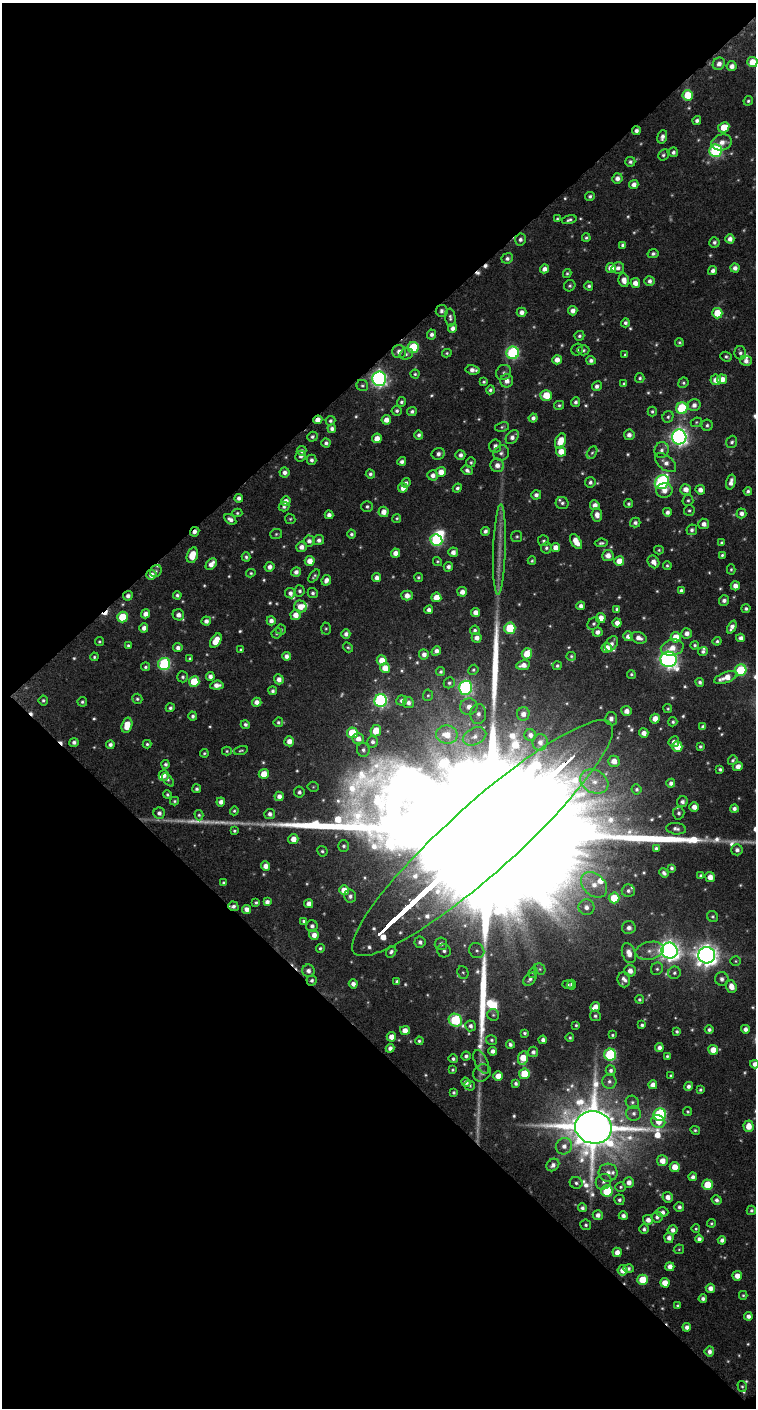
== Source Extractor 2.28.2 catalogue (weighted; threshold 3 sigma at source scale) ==
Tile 1 of 2 x 1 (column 1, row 1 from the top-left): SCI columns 8-761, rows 53-1458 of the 1522 x 1519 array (HDU 1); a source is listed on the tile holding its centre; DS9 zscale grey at full resolution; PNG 758 x 1410 px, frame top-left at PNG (2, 3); each listed source drawn as its Kron ellipse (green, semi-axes under 4 px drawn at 4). Shown black and unused: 51% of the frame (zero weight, under 4 of 7 exposures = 3% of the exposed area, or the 3 px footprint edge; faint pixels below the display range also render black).
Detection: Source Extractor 2.28.2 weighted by HDU 2 'WHT'; one run over the whole footprint, this tile lists its part. Background 0.0581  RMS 0.0086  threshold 0.0353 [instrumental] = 3 sigma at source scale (4.09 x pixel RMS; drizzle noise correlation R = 1.36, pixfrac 0.8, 0.0396/0.0396 arcsec/px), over >= 5 px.
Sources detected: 606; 15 too faint to see at this stretch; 1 inside a brighter object's white glare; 6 cosmic-ray / hot-pixel residue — neither listed nor drawn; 14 inside a brighter listed object's ellipse — not listed separately; of the other 570, all 500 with FLUX_AUTO >= 1.14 (the completeness limit of this list) listed and drawn (70 fainter detections not listed), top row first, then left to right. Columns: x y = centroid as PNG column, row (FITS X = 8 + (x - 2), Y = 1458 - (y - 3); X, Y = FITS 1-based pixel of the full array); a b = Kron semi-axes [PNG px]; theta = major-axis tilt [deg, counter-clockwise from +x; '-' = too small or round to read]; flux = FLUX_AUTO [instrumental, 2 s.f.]
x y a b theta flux
752 62 5 5 - 16
719 64 6 5 - 5
732 66 5 5 - 5.2
688 95 5 5 - 25
748 101 5 4 - 1.6
697 120 4 4 - 2.8
724 127 6 5 - 16
636 131 4 4 - 3.3
662 137 7 4 72 3.6
722 142 10 8 17 7.4
716 151 6 6 - 120
673 152 5 4 - 2.6
663 155 6 5 - 1.8
630 162 5 5 - 2.2
617 178 5 5 - 5.1
634 185 5 4 - 5
590 196 5 4 - 2
557 219 4 3 - 1.2
569 220 7 4 15 2
586 238 4 4 - 1.5
520 239 6 5 - 2.8
730 239 4 4 - 4.6
714 242 5 5 - 2.5
623 245 4 4 - 2.5
653 254 5 4 - 2.2
507 258 6 5 - 2.7
611 268 5 5 - 8.5
618 268 6 5 - 3.8
735 268 4 4 - 4.9
545 269 4 4 - 5.5
713 271 5 4 - 3.8
567 273 4 4 - 1.3
624 280 7 5 -78 6.5
649 281 5 5 - 3.6
635 283 5 4 - 7
570 286 6 5 - 1.8
589 286 4 4 - 2
442 311 6 6 - 2.4
573 311 5 4 - 5.1
521 312 5 4 - 4.8
717 313 5 5 - 24
450 317 9 5 -85 2.4
625 323 4 4 - 2.5
452 328 4 4 - 4.3
432 334 5 4 - 2.8
579 336 5 5 - 1.8
679 342 4 4 - 1.3
413 347 5 5 - 46
577 350 6 5 - 1.7
583 350 6 5 - 1.8
399 351 7 6 - 5
447 353 5 3 - 1.2
513 353 6 6 - 100
740 353 7 6 - 2.4
406 354 7 5 17 2
625 355 4 3 - 1.2
726 357 6 5 - 1.8
557 360 5 4 - 6.7
591 360 4 4 - 3
746 361 6 5 - 4.4
473 370 7 4 -8 4.5
504 372 8 7 - 2.3
415 374 4 4 - 1.3
640 378 5 4 - 1.7
379 379 7 7 - 280
722 379 5 5 - 8.4
716 380 5 5 - 7.3
507 381 7 6 - 5.6
484 382 4 3 - 1.5
683 383 5 5 - 1.6
624 384 3 3 - 1.2
362 385 6 5 - 1.6
597 386 5 4 - 3.2
490 390 4 4 - 1.9
546 395 6 5 - 21
401 402 5 4 - 1.9
575 402 5 4 - 2.4
559 405 5 4 - 1.5
694 405 6 5 - 4.2
682 408 6 5 - 66
397 411 5 5 - 2.1
412 411 5 4 - 2.3
652 411 5 4 - 1.5
668 417 6 5 - 1.9
533 418 4 4 - 3.3
318 420 4 4 - 6.9
386 420 5 4 - 6.6
330 421 5 4 - 2
696 422 6 4 23 1.2
707 425 5 5 - 1.9
502 427 7 5 11 1.5
332 429 4 4 - 3.3
419 435 4 4 - 2.3
629 435 5 5 - 4.2
312 437 5 5 - 2.1
512 437 8 5 51 4
679 437 7 7 - 330
377 438 5 4 - 7.9
560 441 8 5 69 15
732 442 6 5 - 1.9
326 443 4 4 - 2.4
495 446 6 6 - 3.9
662 450 8 7 - 3.9
302 451 5 4 - 2.9
561 451 5 5 - 10
501 453 8 7 - 3.2
592 453 7 4 61 1.5
438 454 6 5 - 3.7
460 455 5 4 - 3.3
301 456 6 5 - 3
311 460 5 5 - 2.6
402 461 4 4 - 2.9
471 462 5 4 - 1.3
666 463 12 7 -39 5.6
497 465 7 6 - 6.5
467 470 6 4 -31 2.9
285 472 5 5 - 4.1
441 472 5 5 - 8.9
370 474 5 4 - 2.2
433 475 5 5 - 4.8
590 482 5 5 - 2.7
662 482 7 6 - 160
731 482 7 4 75 5.2
406 483 5 4 - 2.1
403 488 5 4 - 5.9
457 488 5 4 - 2
686 489 5 5 - 7.5
664 490 8 7 - 6.3
700 490 5 4 - 5.1
748 491 4 4 - 2.2
536 495 5 4 - 3.1
239 498 4 4 - 3.5
688 500 5 5 - 1.5
286 501 5 4 - 6.5
562 503 6 6 - 2.1
629 504 4 4 - 1.7
595 505 5 5 - 5.7
367 506 6 5 - 1.8
284 507 5 4 - 2.1
689 510 5 5 - 1.6
384 512 5 5 - 7.1
667 512 4 4 - 3.2
237 513 5 4 - 1.2
741 513 5 5 - 4.3
329 515 4 4 - 4.3
597 515 7 5 -80 6.2
397 518 4 4 - 1.3
230 519 6 4 -34 3.9
290 519 5 4 - 1.3
635 523 5 5 - 2.6
704 524 5 5 - 4.9
692 530 5 5 - 2.3
485 531 4 4 - 2.9
195 532 5 3 - 4.2
276 534 6 5 - 1.4
352 534 4 4 - 1.9
517 536 5 5 - 1.3
319 540 5 5 - 3.2
436 540 6 5 - 74
309 541 5 5 - 3.9
544 541 5 5 - 1.7
576 542 8 5 -57 11
601 543 6 3 5 1.8
721 543 4 3 - 1.3
301 547 5 5 - 4.9
546 548 5 5 - 1.9
555 548 5 4 - 6.6
499 550 45 6 88 15
659 550 5 4 - 1.1
453 552 5 5 - 5.3
395 553 4 4 - 6.8
192 555 8 5 73 15
608 555 5 5 - 6.6
722 555 4 4 - 1.5
246 557 4 4 - 1.7
310 561 5 5 - 8.9
437 561 5 4 - 1.2
532 561 4 4 - 1.3
619 561 5 5 - 13
653 562 7 5 -56 5.6
211 564 7 4 49 6.6
667 565 4 4 - 1.5
270 567 5 4 - 4.3
448 567 5 4 - 3.2
731 569 5 4 - 1.3
156 571 6 5 - 1.9
296 572 5 4 - 3.7
251 573 4 3 - 1.2
151 575 5 5 - 6.4
314 576 7 4 52 1.6
418 577 4 4 - 1.3
377 578 4 4 - 5
326 580 5 4 - 4.6
735 586 4 4 - 5.8
300 591 5 5 - 2.1
681 591 4 4 - 2.9
462 592 5 4 - 5.8
290 593 5 5 - 3.6
313 593 5 5 - 2.2
177 595 4 4 - 2
128 596 5 4 - 3.6
407 596 5 5 - 6.8
436 597 5 5 - 11
724 600 5 5 - 3.5
581 606 4 4 - 3.6
300 607 6 6 - 10
617 609 4 4 - 1.6
746 609 4 4 - 2.1
429 610 4 4 - 3.9
475 612 4 4 - 5.6
146 614 4 4 - 6
178 615 6 5 - 5.2
296 615 5 5 - 8.1
122 617 5 5 - 29
601 618 5 5 - 8.8
206 621 5 4 - 3.6
271 621 4 4 - 4
617 623 4 4 - 6.6
594 624 7 5 44 2
732 627 7 4 65 4.3
144 628 4 4 - 5
510 628 5 5 - 42
326 629 6 5 - 1.3
281 630 5 5 - 1.5
475 630 5 4 - 2.2
597 632 5 4 - 4
277 633 5 4 - 1.3
687 633 5 5 - 5.1
346 634 5 4 - 3.6
628 636 5 5 - 4.6
676 637 5 5 - 20
477 638 5 5 - 4.8
639 638 8 5 -19 5.5
741 638 4 4 - 4.1
99 641 4 4 - 1.2
216 641 8 5 57 15
717 641 4 4 - 1.7
611 644 8 5 60 4
695 645 4 4 - 1.6
128 646 4 4 - 1.6
348 647 5 4 - 1.4
178 648 4 4 - 3.7
607 648 5 5 - 11
672 648 11 8 12 9.2
241 650 3 3 - 1.4
436 651 5 4 - 4
703 651 5 4 - 2.1
424 654 5 5 - 4.3
527 654 6 5 - 19
286 656 4 4 - 3.9
571 656 5 4 - 1.2
94 657 4 3 - 1.4
190 659 4 3 - 1.9
669 659 8 8 - 360
382 660 5 5 - 12
164 664 6 6 - 93
523 665 7 5 10 5.8
557 666 4 4 - 1.7
145 667 4 4 - 1.7
385 668 5 5 - 10
473 670 5 4 - 1.4
741 670 6 5 - 54
441 672 5 4 - 1.7
631 674 4 4 - 1.4
210 676 4 4 - 4.1
183 677 5 5 - 1.9
726 677 12 5 19 11
279 679 5 4 - 5.1
194 681 5 5 - 29
700 682 4 4 - 2.1
449 683 6 5 - 1.8
217 685 7 4 5 5.2
465 688 7 6 - 170
273 691 4 4 - 2.2
428 695 5 5 - 1.3
137 699 5 5 - 1.7
43 700 5 5 - 1.8
381 700 6 6 - 170
401 700 5 5 - 2.4
82 702 5 5 - 1.7
257 702 5 4 - 5.1
408 703 5 5 - 3.8
469 707 9 8 - 8.1
170 708 4 4 - 2.1
668 709 4 4 - 1.3
626 711 5 5 - 6.4
478 714 10 8 84 5.8
523 714 7 6 - 5.5
193 716 4 4 - 2.1
611 719 6 6 - 4.3
655 719 5 5 - 9.3
278 722 5 5 - 1.8
673 722 5 4 - 1.7
245 724 4 4 - 2.2
127 725 8 5 74 14
703 727 4 4 - 2.6
376 731 6 5 - 14
352 733 5 5 - 30
644 733 5 4 - 5.8
447 735 11 9 -9 14
530 735 6 6 - 4.3
474 736 12 8 25 6.7
358 739 6 5 - 5.4
289 741 5 5 - 6.1
74 742 4 4 - 3
372 742 6 5 - 2.6
540 742 8 7 - 5.5
674 742 5 5 - 3.9
147 744 4 3 - 1.4
110 745 4 4 - 2.8
700 746 4 3 - 1.5
677 747 5 5 - 18
241 750 7 4 18 1.3
363 750 7 6 - 2.5
227 751 5 4 - 1.3
204 753 4 4 - 1.3
733 760 5 3 - 1.6
614 761 5 5 - 8.2
165 764 4 4 - 2
738 766 5 4 - 4.9
720 769 4 3 - 1.7
264 774 5 5 - 13
164 775 5 5 - 4.4
168 780 8 4 -50 1.5
594 782 15 11 -28 12
671 783 4 4 - 3.2
313 787 5 5 - 1.1
197 789 4 4 - 2
637 789 5 5 - 1.7
299 792 5 5 - 2.5
167 795 4 4 - 1.4
279 796 4 4 - 4.7
174 801 4 3 - 1.3
221 802 4 4 - 4.6
682 802 5 5 - 3.4
694 807 5 4 - 6.8
734 809 4 4 - 3
234 811 4 4 - 1.4
159 813 5 5 - 3.3
679 813 6 6 - 2.4
270 814 5 5 - 3.4
199 815 5 4 - 1.5
676 829 10 5 -6 3
234 831 4 4 - 1.3
483 838 172 34 42 300000
293 839 5 5 - 8.1
344 846 5 5 - 1.9
656 848 4 3 - 1.9
737 850 5 5 - 3.5
322 851 5 5 - 1.6
265 866 5 4 - 6.4
672 868 4 3 - 1.9
664 873 5 4 - 2.7
701 876 4 3 - 1.6
710 877 5 4 - 7.5
223 883 4 3 - 1.2
594 885 15 10 -44 12
344 890 5 5 - 11
628 891 6 6 - 2.7
350 896 6 6 - 2.6
614 898 5 5 - 26
256 902 4 3 - 1.6
267 902 4 4 - 3.9
309 904 4 4 - 5.5
233 906 5 4 - 2.9
586 907 8 8 - 5.7
246 909 4 4 - 4.7
713 917 6 5 - 1.6
304 921 4 4 - 1.6
312 926 6 5 - 3.1
629 928 7 6 - 4.6
314 935 5 5 - 6.2
420 942 5 5 - 2.9
441 944 6 6 - 3
320 948 4 4 - 1.7
444 951 7 6 - 2.9
477 951 8 7 - 3.1
650 951 14 9 12 6.8
669 951 8 8 - 560
391 952 6 5 - 2.5
629 953 10 6 -72 8.4
707 955 8 8 - 730
736 961 5 4 - 1.2
540 969 6 5 - 1.5
657 969 6 5 - 1.9
308 971 6 6 - 4.1
630 971 6 6 - 6.1
463 972 6 5 - 1.8
533 972 5 4 - 1.2
674 973 6 6 - 2.2
530 979 8 5 46 2.4
722 979 7 6 - 3.5
312 980 5 5 - 2.2
624 980 7 6 - 4.3
397 982 4 4 - 3.2
353 984 4 4 - 4.4
568 984 5 4 - 1.5
572 985 5 3 - 1.9
731 986 6 5 - 8.2
639 999 4 4 - 1.5
595 1007 5 4 - 6.3
493 1015 6 5 - 1.4
595 1016 5 5 - 1.9
455 1020 7 6 - 77
576 1025 3 3 - 1.2
642 1025 4 3 - 1.8
470 1026 5 5 - 2.8
745 1029 4 4 - 4
709 1030 4 4 - 2.3
405 1031 5 4 - 7.6
677 1031 3 3 - 1.7
525 1033 4 4 - 1.6
612 1035 3 3 - 1.1
391 1037 4 4 - 7.8
570 1038 4 4 - 1.3
492 1040 5 5 - 1.5
543 1040 4 4 - 3.4
419 1041 4 3 - 1.5
510 1044 4 4 - 2.4
390 1048 4 4 - 3.7
659 1048 4 4 - 4.1
713 1050 5 5 - 12
493 1051 4 4 - 3.9
533 1052 5 5 - 2.7
610 1054 6 6 - 85
466 1056 4 4 - 2.3
667 1056 3 3 - 1.3
523 1058 7 5 78 16
453 1059 4 4 - 1.8
481 1062 13 6 -65 3.1
754 1064 4 4 - 4.5
452 1070 3 3 - 1.2
611 1070 5 5 - 2.5
482 1073 9 8 - 3.8
524 1074 5 5 - 27
498 1076 5 5 - 9.6
671 1076 3 3 - 1.3
609 1081 7 7 - 3.3
466 1082 5 4 - 4
516 1083 4 4 - 2.2
653 1085 4 4 - 5.7
469 1086 5 5 - 1.8
689 1086 4 4 - 2.9
700 1090 3 3 - 1.4
454 1093 4 4 - 1.6
632 1102 7 6 - 2.2
688 1112 4 4 - 1.3
634 1113 7 7 - 3.8
660 1115 6 6 - 110
658 1122 7 6 - 8.9
749 1126 5 5 - 10
593 1127 18 16 -11 5500
695 1130 5 4 - 1.4
564 1146 8 8 - 5.4
662 1161 5 5 - 8.9
553 1165 7 5 43 3.7
675 1167 5 5 - 13
608 1173 9 9 - 6.3
693 1177 4 4 - 3.2
604 1182 8 7 - 3.4
629 1182 5 5 - 5.3
576 1183 6 6 - 2.1
707 1185 5 5 - 24
621 1187 5 5 - 1.4
607 1191 6 5 - 49
668 1197 5 5 - 5.5
619 1200 5 5 - 2.2
717 1200 5 4 - 2.9
679 1207 5 4 - 2.8
582 1208 4 4 - 2.3
751 1210 5 4 - 1.8
662 1212 6 5 - 3.9
598 1215 5 5 - 4.2
623 1216 4 4 - 3.4
657 1217 5 5 - 2.6
648 1220 5 5 - 5.1
711 1223 4 4 - 1.2
586 1225 5 5 - 1.8
644 1229 5 5 - 2.3
696 1229 4 4 - 1.3
673 1230 5 4 - 4.1
669 1238 5 4 - 4.2
699 1239 4 4 - 3.4
722 1240 4 4 - 3.6
679 1249 5 5 - 1.1
617 1252 5 4 - 6.7
670 1267 4 4 - 5.9
628 1268 5 4 - 2.3
622 1270 5 5 - 7.5
737 1276 5 4 - 7.1
642 1280 5 5 - 25
665 1283 5 4 - 10
710 1288 4 4 - 5.5
743 1295 4 3 - 1.3
703 1299 4 4 - 2.8
677 1305 4 4 - 1.2
748 1316 4 4 - 3.7
687 1327 4 4 - 3.8
709 1351 5 4 - 3.7
742 1386 5 4 - 1.3
Overlapping masked pixels (flux is a lower limit): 8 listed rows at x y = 636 131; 379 379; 318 420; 195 532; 483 838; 233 906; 312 980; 593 1127
Isophote crosses this tile's border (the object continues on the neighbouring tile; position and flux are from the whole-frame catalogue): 3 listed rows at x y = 752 62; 483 838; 754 1064